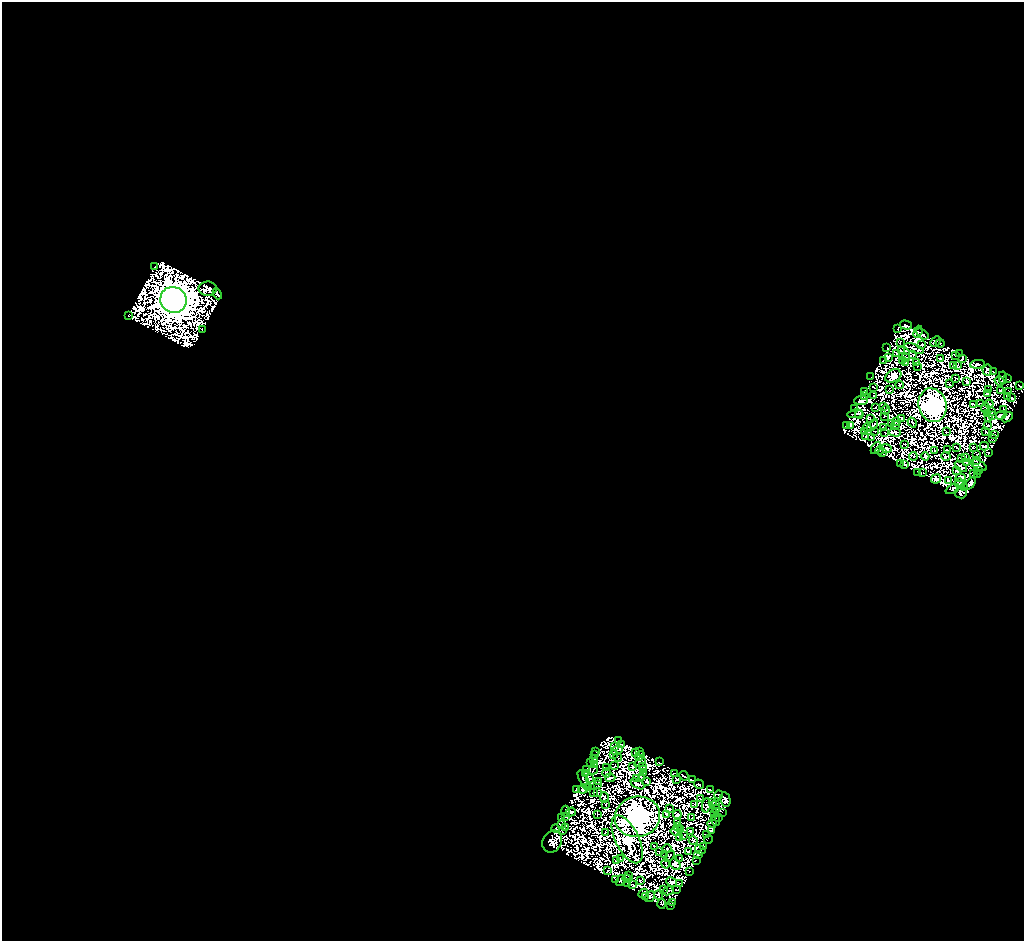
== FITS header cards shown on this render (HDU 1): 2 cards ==
NAXIS1  =                 1022
NAXIS2  =                  939

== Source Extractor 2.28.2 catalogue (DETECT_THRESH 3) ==
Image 1022 x 939 px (HDU 1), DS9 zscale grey, 1 PNG px = 1 image px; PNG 1026 x 943 px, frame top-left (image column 1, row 939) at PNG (2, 2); each listed source drawn as its Kron ellipse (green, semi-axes under 4 px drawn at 4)
Background 2.13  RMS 1.9e-04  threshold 5.72e-04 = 3 sigma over >= 5 px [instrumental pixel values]
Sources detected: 508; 248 with non-positive FLUX_AUTO (blend fragments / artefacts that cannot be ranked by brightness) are neither listed nor drawn; the other 260 listed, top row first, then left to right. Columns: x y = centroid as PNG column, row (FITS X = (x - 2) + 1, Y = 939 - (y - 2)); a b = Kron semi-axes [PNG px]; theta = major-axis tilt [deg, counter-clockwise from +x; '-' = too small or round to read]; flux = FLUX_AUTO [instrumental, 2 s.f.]
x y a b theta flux
155 266 2 2 - 9.0e+01
208 289 9 7 0 2.7e+02
217 294 6 3 -67 1.5e+02
173 300 13 12 - 2.4e+06
128 316 3 2 - 1.8e+02
906 325 6 3 -16 2.0e+02
897 328 3 2 - 3.8e+00
202 329 3 2 - 6.5e+01
918 332 6 3 70 1.2e+02
922 334 7 4 -38 1.4e+02
935 341 6 3 45 7.2e+00
900 342 3 2 - 3.9e+01
940 343 4 3 - 6.3e+01
921 345 3 2 - 3.9e+01
887 348 3 2 - 3.5e+01
914 349 10 3 -20 9.9e+01
901 351 3 2 - 4.1e+01
896 353 4 2 - 2.1e+01
960 354 3 2 - 7.5e+01
913 355 2 2 - 2.9e+01
955 355 2 2 - 2.7e+01
888 357 3 3 - 6.3e-01
906 358 4 2 - 4.1e+00
940 358 3 2 - 3.3e+01
962 358 3 2 - 6.9e+01
883 361 2 2 - 5.0e+01
902 361 2 2 - 4.7e+01
916 362 3 2 - 2.9e+01
906 363 2 2 - 1.7e+01
977 364 7 4 7 1.8e+02
954 365 3 2 - 2.3e+01
917 366 2 2 - 2.0e+01
957 366 3 2 - 3.9e+01
987 370 5 5 - 5.7e+00
993 371 3 2 - 5.2e+01
893 376 8 6 30 3.7e+03
871 377 2 2 - 5.7e+01
1003 378 6 3 -85 6.9e+01
1007 378 2 2 - 3.3e-01
955 379 4 2 - 4.9e+01
967 381 4 3 - 1.9e+01
1000 381 5 3 - 1.3e+01
949 384 3 2 - 4.4e+01
900 385 4 2 - 6.7e+01
1020 386 3 3 - 3.7e+01
873 387 3 2 - 4.1e+01
890 390 3 2 - 2.5e+01
989 390 3 2 - 2.4e+01
864 391 4 2 - 3.0e+01
1001 391 4 3 - 1.0e+01
1009 392 2 2 - 2.1e+01
987 393 3 2 - 3.8e+01
864 395 2 2 - 3.0e+01
874 396 2 2 - 4.9e+01
1007 396 2 2 - 1.1e+02
1012 398 3 2 - 1.6e+01
861 400 7 4 9 2.8e+02
980 403 3 2 - 1.5e+01
973 404 3 2 - 1.8e+01
989 404 4 2 - 8.8e+01
932 405 17 14 -74 1.8e+05
883 407 3 2 - 3.1e+01
875 408 3 2 - 1.3e+01
985 408 5 2 - 2.0e+00
855 409 2 2 - 4.1e-01
1003 409 4 2 - 2.0e+01
886 410 4 2 - 8.3e+00
992 411 2 2 - 3.5e+00
855 414 8 3 9 1.4e+02
859 414 4 3 - 1.7e+02
987 414 4 2 - 4.7e+01
1001 415 5 2 - 5.4e+01
884 416 3 2 - 5.9e+01
993 416 3 2 - 4.5e+01
1007 417 6 4 38 4.0e+02
901 418 3 2 - 2.0e+01
988 418 4 2 - 2.3e+00
871 419 3 2 - 5.1e+01
896 422 3 2 - 4.7e+01
912 423 5 2 - 7.2e+01
891 424 2 2 - 3.2e+01
850 425 3 2 - 9.0e+00
872 425 7 2 51 7.4e+00
895 425 4 2 - 2.2e+01
988 425 3 2 - 3.3e+01
846 426 4 2 - 1.8e+01
867 428 4 2 - 6.5e+00
883 428 2 2 - 4.3e+01
874 431 3 2 - 2.5e+01
986 431 3 2 - 3.6e+01
864 432 2 2 - 2.1e+01
895 432 6 4 -3 8.8e+01
946 432 2 2 - 3.8e+01
885 433 3 2 - 2.8e+01
994 434 3 2 - 4.4e+01
866 436 3 2 - 1.4e+01
871 437 4 2 - 5.2e+00
992 438 2 2 - 1.7e+01
904 444 4 2 - 2.5e+01
984 446 4 2 - 1.3e+00
973 447 3 2 - 2.5e+01
876 448 7 3 58 1.0e+02
886 448 5 2 - 5.3e+01
957 448 3 2 - 2.2e+01
880 450 4 2 - 3.9e+01
947 450 3 2 - 7.6e+01
935 451 3 2 - 2.9e+01
882 453 3 2 - 6.5e+01
988 453 4 2 - 8.4e+01
977 454 3 2 - 1.1e+01
913 456 4 2 - 3.9e+01
925 456 4 3 - 9.4e+01
946 456 4 3 - 4.4e+00
962 458 3 2 - 1.9e+01
965 458 3 2 - 1.5e+01
976 460 3 2 - 4.8e+01
967 462 3 3 - 1.2e+01
900 463 2 2 - 2.2e+01
904 464 4 2 - 7.1e+01
979 465 9 4 -28 1.2e+02
961 467 7 2 -37 6.9e+00
957 470 4 3 - 4.3e+01
979 470 3 2 - 4.2e+01
918 472 3 2 - 1.1e+02
923 472 2 2 - 4.5e+01
973 473 3 2 - 8.1e+00
977 475 3 2 - 2.6e+01
961 478 5 4 - 4.9e+01
936 479 5 4 - 1.9e+01
948 481 4 2 - 9.4e+01
959 483 4 3 - 2.4e+01
970 484 7 4 51 1.9e+02
965 487 2 2 - 2.3e+01
952 489 7 4 25 9.7e+01
961 493 6 5 - 2.1e+01
618 740 3 2 - 1.1e+01
622 744 3 2 - 2.8e+01
614 747 4 4 - 3.6e+02
617 750 6 2 31 5.1e+01
596 751 2 2 - 3.4e+01
639 751 2 2 - 6.7e+00
635 753 3 2 - 3.4e+01
613 754 3 2 - 4.9e+00
595 755 3 3 - 9.2e+01
640 756 5 2 - 2.4e+01
617 757 5 2 - 3.0e+01
593 759 3 2 - 6.5e+01
590 762 3 2 - 6.2e+01
640 762 6 2 38 3.4e+01
659 762 3 2 - 6.1e+01
594 764 2 2 - 6.6e+01
615 766 3 2 - 2.0e+01
643 766 4 2 - 2.4e+01
606 767 2 2 - 2.2e+01
632 767 3 3 - 2.4e+01
587 770 3 3 - 4.0e+01
593 770 4 2 - 4.2e+01
643 770 2 2 - 3.3e+00
585 773 3 3 - 1.1e+00
607 773 4 2 - 6.9e+00
644 773 3 2 - 5.2e+01
674 773 3 2 - 4.5e+01
684 776 5 2 - 2.0e+01
610 778 5 3 - 2.8e+01
637 778 2 2 - 6.3e+01
642 778 4 3 - 5.9e+01
589 779 3 3 - 3.1e+01
676 779 3 3 - 8.0e+01
584 780 11 3 -63 4.3e+01
692 780 4 3 - 2.2e+00
598 781 3 2 - 3.5e+01
647 782 3 3 - 5.9e+01
597 784 3 2 - 1.8e+01
637 784 7 4 -31 2.4e+01
699 784 5 3 - 6.8e+01
589 787 3 3 - 6.2e+01
576 789 3 2 - 3.0e+01
583 789 4 2 - 1.7e+01
711 790 4 3 - 2.6e+01
593 792 2 2 - 1.6e+01
597 792 3 2 - 4.2e+00
719 795 4 2 - 1.3e+01
604 798 5 3 - 1.2e+01
700 799 2 2 - 2.3e+01
725 799 7 5 -79 2.6e+02
713 803 2 2 - 1.4e+01
606 804 3 2 - 7.1e+01
694 804 2 2 - 2.7e+01
706 805 7 3 84 1.8e+01
715 805 2 2 - 6.1e+00
715 808 3 2 - 1.6e+01
670 809 3 2 - 4.7e+01
566 811 5 3 - 1.8e+00
571 812 5 4 - 4.0e+01
722 812 3 2 - 1.4e+01
714 813 3 2 - 1.5e+01
597 814 2 2 - 2.3e+01
667 814 4 3 - 2.1e+01
677 814 4 3 - 2.3e+01
565 816 2 2 - 3.4e+01
637 817 23 20 11 2.2e+05
561 818 3 2 - 9.8e+01
692 818 4 2 - 1.6e+01
719 818 3 2 - 3.7e+01
716 820 6 2 -65 7.3e-01
677 822 3 2 - 5.6e+01
562 824 3 2 - 7.0e+01
712 824 4 2 - 5.1e+01
678 827 3 2 - 1.3e+01
555 828 4 2 - 4.1e+01
565 828 3 2 - 1.7e+01
680 830 3 2 - 5.0e+01
563 831 3 2 - 1.5e+01
691 831 3 3 - 4.1e+01
711 831 4 4 - 1.3e+02
605 832 2 2 - 2.5e+01
676 832 6 2 -15 4.2e+01
706 834 2 2 - 2.9e+01
684 836 4 2 - 3.7e+01
680 837 2 2 - 3.5e+01
627 839 26 11 -63 2.8e+04
708 839 4 2 - 1.3e+01
693 840 4 3 - 3.8e+01
552 842 11 9 59 5.3e+02
654 846 2 2 - 5.0e+01
703 846 3 2 - 5.8e+01
667 849 5 3 - 3.3e+01
700 850 5 4 - 7.1e+01
659 852 2 2 - 2.7e+01
688 852 4 3 - 2.3e+01
665 855 2 2 - 3.8e+01
698 855 5 4 - 5.3e+01
669 856 6 2 55 8.2e+01
620 858 2 2 - 7.4e+01
679 858 3 2 - 5.7e+01
616 860 4 2 - 2.0e+01
696 860 2 2 - 3.4e+01
666 864 5 2 - 1.5e+01
675 864 6 4 -53 4.1e+02
608 871 3 2 - 5.7e+01
690 871 2 2 - 3.0e+01
628 875 3 2 - 1.9e+01
627 878 4 2 - 4.5e+01
616 880 3 2 - 4.3e+01
620 880 6 4 60 3.1e+01
640 881 3 2 - 6.0e+01
672 882 5 4 - 8.4e+01
679 883 4 2 - 4.1e+01
628 884 3 2 - 2.5e+01
632 885 3 2 - 5.9e+01
663 889 2 2 - 8.7e+00
677 890 3 2 - 3.4e+00
668 891 6 2 27 9.7e+00
643 893 5 3 - 8.5e+01
659 895 5 2 - 7.5e+00
645 896 3 2 - 3.4e+01
650 897 6 3 58 9.2e+01
672 902 4 3 - 1.2e+02
661 904 5 3 - 6.8e+01
671 906 4 3 - 1.7e+01
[248 non-positive-flux detections neither listed nor drawn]